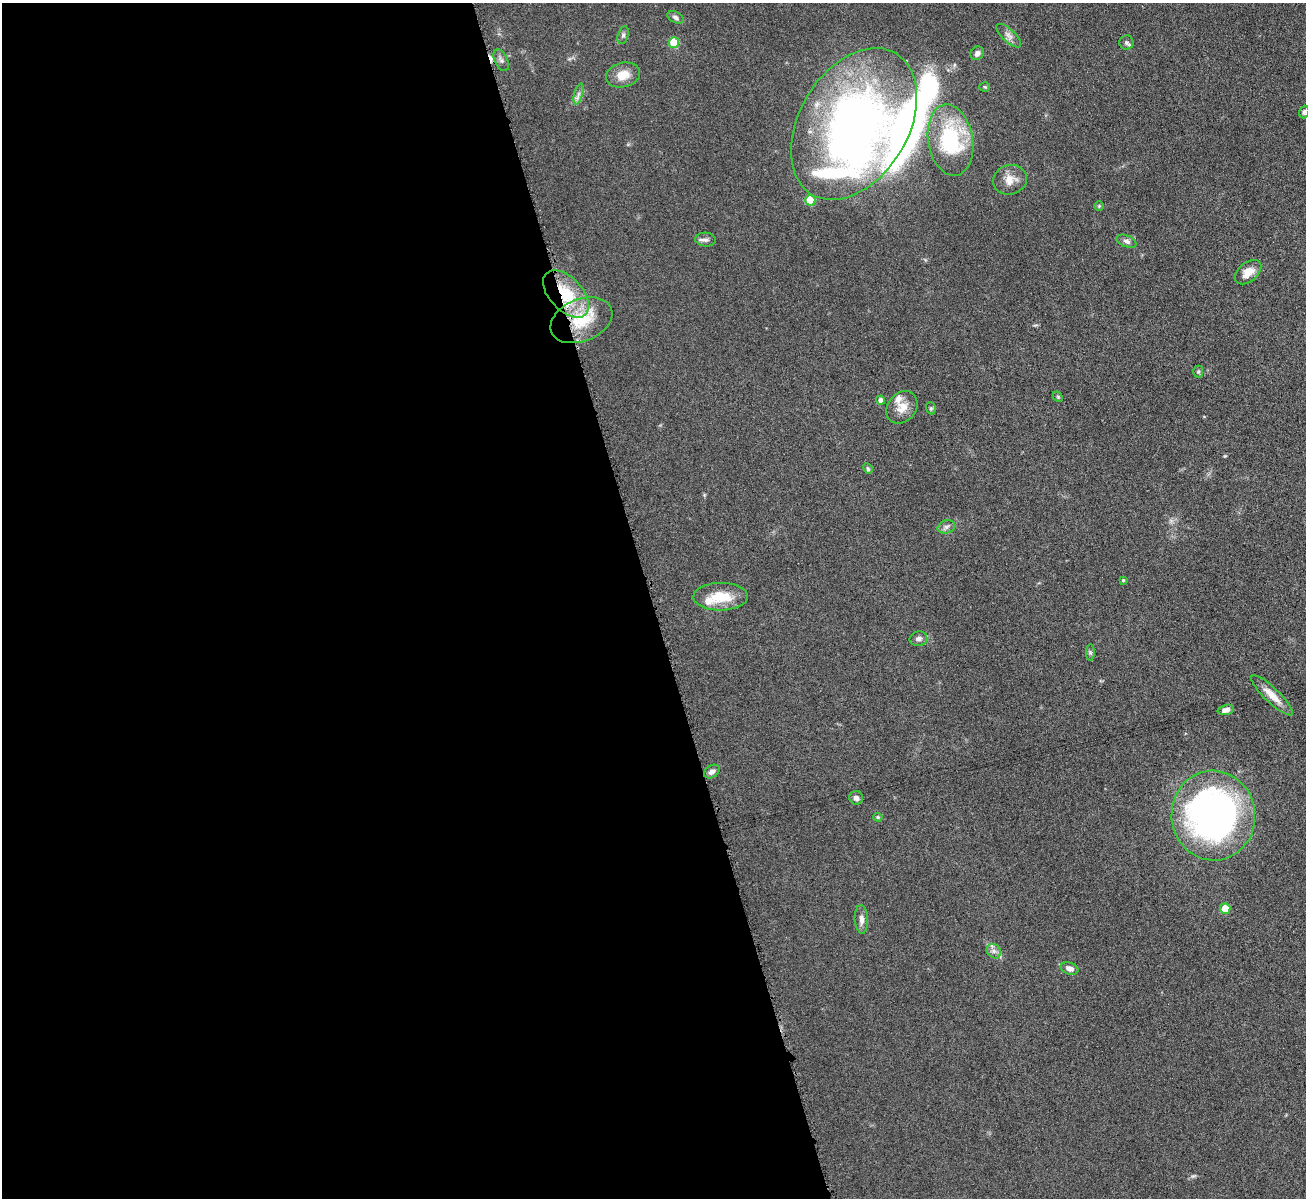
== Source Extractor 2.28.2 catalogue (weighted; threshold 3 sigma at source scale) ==
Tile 9 of 4 x 4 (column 1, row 3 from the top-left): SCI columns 3-1306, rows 1343-2538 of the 5217 x 5200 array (HDU 1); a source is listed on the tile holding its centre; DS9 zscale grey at full resolution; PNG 1308 x 1200 px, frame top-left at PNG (2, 3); each listed source drawn as its Kron ellipse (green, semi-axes under 4 px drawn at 4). Shown black and unused: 50% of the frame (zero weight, under 4 of 8 exposures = <1% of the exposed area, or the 3 px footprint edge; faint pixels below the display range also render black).
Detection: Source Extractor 2.28.2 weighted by HDU 2 'WHT'; one run over the whole footprint, this tile lists its part. Background 0.0478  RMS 0.0044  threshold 0.018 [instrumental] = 3 sigma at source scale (4.09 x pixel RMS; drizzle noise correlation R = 1.36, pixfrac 0.8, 0.05/0.05 arcsec/px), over >= 5 px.
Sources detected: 49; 2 inside a brighter object's white glare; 1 cosmic-ray / hot-pixel residue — neither listed nor drawn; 4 inside a brighter listed object's ellipse — not listed separately; the other 42 listed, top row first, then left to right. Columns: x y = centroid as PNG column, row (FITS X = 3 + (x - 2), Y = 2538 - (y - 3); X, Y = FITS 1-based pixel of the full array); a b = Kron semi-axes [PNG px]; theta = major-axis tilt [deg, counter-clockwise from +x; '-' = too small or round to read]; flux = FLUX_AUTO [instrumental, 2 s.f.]
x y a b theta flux
675 17 9 5 -27 1.3
623 35 9 5 75 1.1
1009 36 16 6 -43 2.3
1126 42 7 7 - 1.2
674 43 5 5 - 16
977 53 7 6 - 1.8
501 60 12 6 -64 1.5
623 75 17 12 15 6.2
985 87 5 4 - 0.52
579 94 10 4 75 1.5
1304 112 6 5 - 0.93
854 124 82 54 59 230
950 140 36 22 -80 39
1010 180 17 14 15 5
810 200 5 5 - 12
1099 206 4 4 - 0.46
705 240 10 7 -4 1.5
1127 241 10 6 -21 1.5
1248 272 15 9 40 5
566 294 28 16 -47 20
581 320 32 21 22 17
1198 372 6 5 - 0.65
1058 397 6 4 -45 0.48
881 400 4 4 - 1.9
902 407 17 14 50 5.4
931 408 6 5 - 0.61
868 469 5 4 - 0.7
946 527 9 6 15 1.5
1123 580 4 4 - 0.54
721 597 27 14 0 11
918 639 9 7 11 1.6
1090 652 8 4 -90 0.75
1272 695 28 7 -44 5.5
1226 710 8 5 14 2
712 772 8 6 34 1.8
856 798 7 6 - 1.5
1213 816 45 42 -85 170
878 817 5 4 - 0.53
1225 909 5 5 - 9
861 919 14 6 -87 2.3
994 951 8 6 -46 1.7
1069 969 9 6 -18 2.2
Overlapping masked pixels (flux is a lower limit): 1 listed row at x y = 566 294
Isophote crosses this tile's border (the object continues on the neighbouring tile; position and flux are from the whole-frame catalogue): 2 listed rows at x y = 1304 112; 854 124